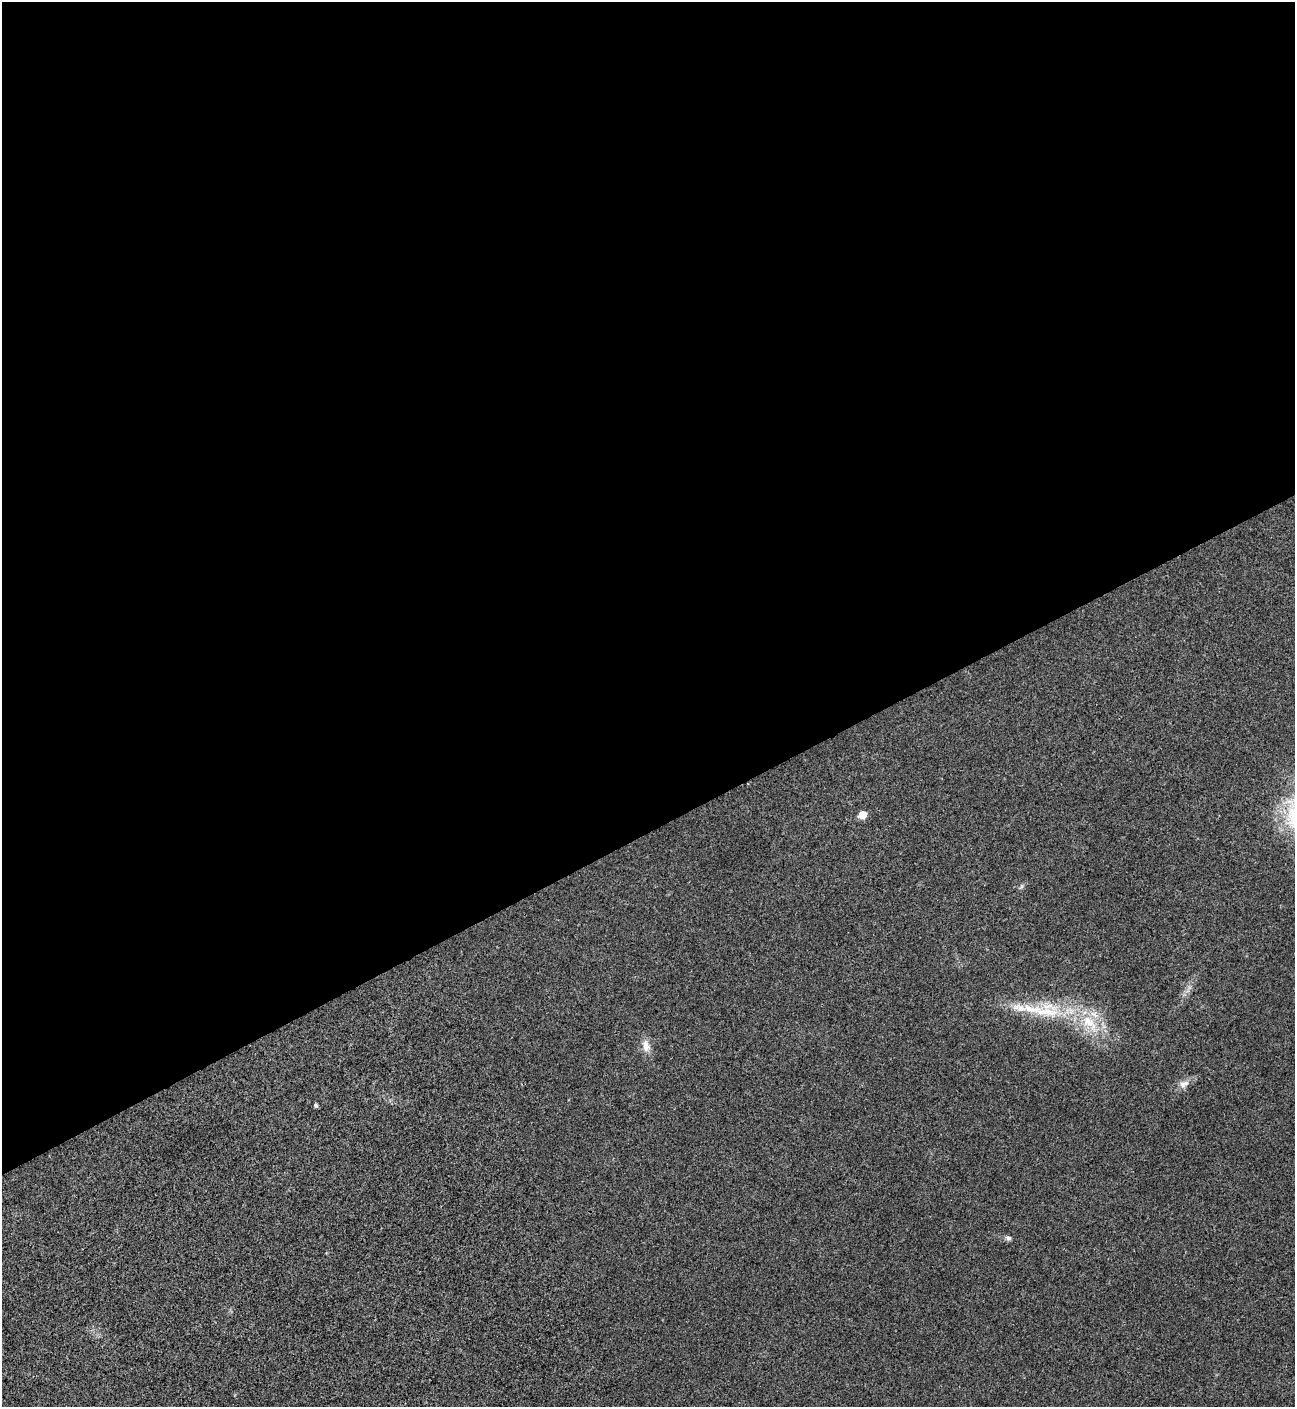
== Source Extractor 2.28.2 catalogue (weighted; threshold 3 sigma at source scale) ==
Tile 2 of 4 x 4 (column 2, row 1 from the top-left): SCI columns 1590-2882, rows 4221-5625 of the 5625 x 5637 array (HDU 1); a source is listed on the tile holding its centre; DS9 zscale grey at full resolution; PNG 1297 x 1409 px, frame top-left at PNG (2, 2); no overlay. Shown black and unused: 59% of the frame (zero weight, under 3 of 4 exposures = <1% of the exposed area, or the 3 px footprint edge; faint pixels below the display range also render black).
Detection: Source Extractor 2.28.2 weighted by HDU 2 'WHT'; one run over the whole footprint, this tile lists its part. Background 0.0192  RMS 0.0056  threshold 0.0252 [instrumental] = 3 sigma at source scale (4.5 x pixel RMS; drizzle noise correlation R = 1.50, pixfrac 1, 0.05/0.05 arcsec/px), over >= 5 px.
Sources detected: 9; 1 inside a brighter listed object's ellipse — not listed separately; the other 8 listed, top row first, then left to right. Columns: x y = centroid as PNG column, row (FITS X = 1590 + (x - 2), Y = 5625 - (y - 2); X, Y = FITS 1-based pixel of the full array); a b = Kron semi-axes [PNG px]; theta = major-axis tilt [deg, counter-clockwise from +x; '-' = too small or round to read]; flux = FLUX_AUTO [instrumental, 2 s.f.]
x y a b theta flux
863 815 6 5 - 10
1022 886 7 4 71 0.93
1047 1012 44 12 -6 24
1088 1022 24 14 -44 17
646 1046 17 9 -82 4.8
1184 1084 14 8 22 3.7
316 1105 5 4 - 0.97
1008 1238 7 6 - 1.4